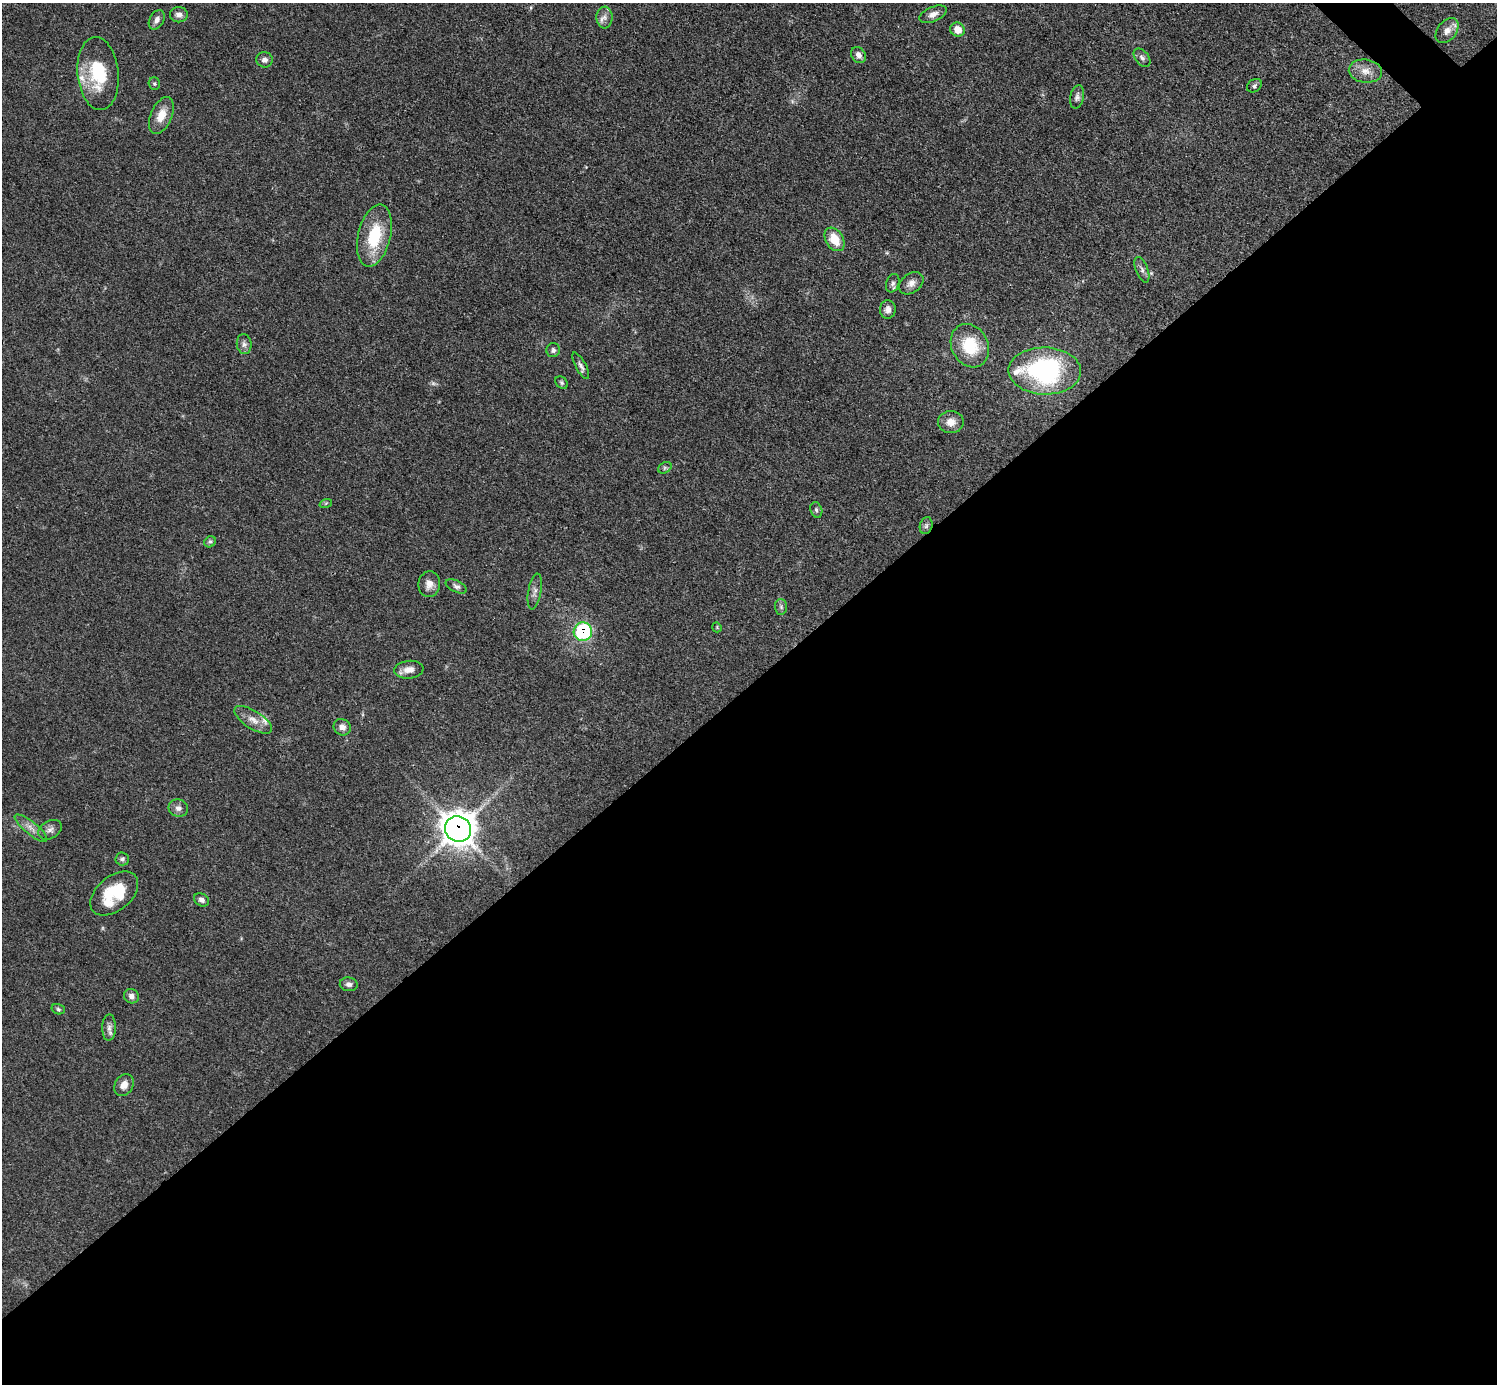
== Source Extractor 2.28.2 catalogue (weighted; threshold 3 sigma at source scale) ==
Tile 15 of 4 x 4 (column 3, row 4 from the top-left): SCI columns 2990-4484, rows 298-1679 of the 5980 x 5979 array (HDU 1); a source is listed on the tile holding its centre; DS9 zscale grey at full resolution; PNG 1499 x 1386 px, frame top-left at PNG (2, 3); each listed source drawn as its Kron ellipse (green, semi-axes under 4 px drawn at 4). Shown black and unused: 51% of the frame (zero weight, under 3 of 4 exposures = <1% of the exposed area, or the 3 px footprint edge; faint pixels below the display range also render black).
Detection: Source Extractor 2.28.2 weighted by HDU 2 'WHT'; one run over the whole footprint, this tile lists its part. Background 0.049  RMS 0.0048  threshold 0.0217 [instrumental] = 3 sigma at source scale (4.5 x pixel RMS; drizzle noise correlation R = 1.50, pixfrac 1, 0.05/0.05 arcsec/px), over >= 5 px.
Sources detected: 58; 2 too faint to see at this stretch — neither listed nor drawn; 2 inside a brighter listed object's ellipse — not listed separately; the other 54 listed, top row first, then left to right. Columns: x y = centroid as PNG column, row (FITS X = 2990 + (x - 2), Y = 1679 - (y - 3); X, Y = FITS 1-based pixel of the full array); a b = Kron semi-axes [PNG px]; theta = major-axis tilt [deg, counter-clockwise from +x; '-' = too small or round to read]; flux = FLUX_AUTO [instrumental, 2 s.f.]
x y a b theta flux
933 14 14 7 23 3
179 15 9 7 -2 2.4
604 17 11 8 -88 2.6
157 20 10 7 61 2.4
958 30 7 7 - 6.8
1447 31 14 9 51 4.1
858 55 8 7 - 2.5
1142 58 10 6 -50 1.8
265 60 8 7 - 2
1365 71 17 11 -7 5.4
98 74 37 20 -85 24
154 84 6 5 - 0.79
1254 86 8 6 36 1.2
1077 97 12 7 77 1.8
161 115 19 10 66 6.9
374 236 32 16 76 23
834 239 13 8 -58 9.5
1142 270 13 6 -69 1.9
893 283 9 6 71 1.5
911 283 13 9 36 3.3
888 309 9 8 - 2.7
244 344 10 7 -83 1.9
970 346 22 18 -63 18
553 350 7 6 - 1.3
581 366 15 5 -62 1.9
1045 371 36 23 -1 75
562 383 7 5 -47 0.9
951 422 13 11 -1 4.7
665 468 7 5 31 1
326 503 6 4 19 0.67
816 510 8 6 -73 1.2
926 526 8 6 74 1.3
210 542 6 5 - 0.98
429 584 13 10 83 3.8
456 586 11 5 -26 1.5
535 591 18 6 80 2.5
781 607 8 6 -87 1.3
717 627 5 4 - 0.51
583 632 9 9 - 37
409 670 15 9 6 4
253 720 21 9 -33 4.9
342 727 9 8 - 3.1
178 808 10 8 -20 2.3
31 828 20 6 -39 3.6
458 829 13 12 - 680
50 830 12 8 30 2.5
122 859 7 6 - 1.1
114 893 27 17 39 23
201 900 8 6 -29 1.7
349 984 9 7 -9 1.6
131 996 8 7 - 2.1
58 1009 7 5 -17 0.83
109 1028 13 7 89 2.5
124 1085 12 9 58 3.9
Overlapping masked pixels (flux is a lower limit): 2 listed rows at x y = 583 632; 458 829